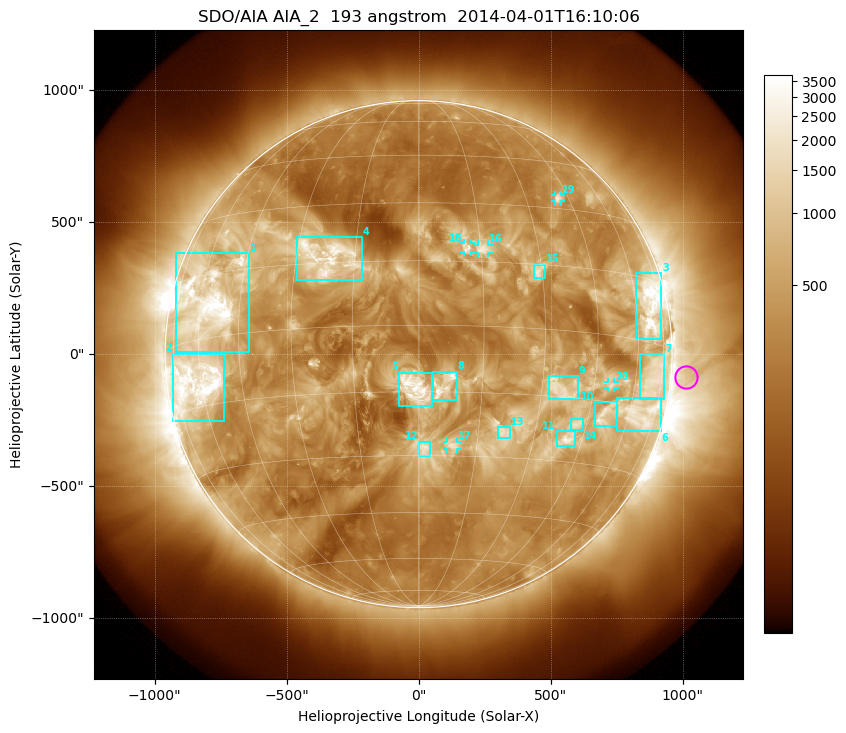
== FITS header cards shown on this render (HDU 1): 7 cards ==
TELESCOP= 'SDO/AIA'
INSTRUME= 'AIA_2'
WAVELNTH=                  193
WAVEUNIT= 'angstrom'
DATE-OBS= '2014-04-01T16:10:06.84'
CTYPE1  = 'HPLN-TAN'
CTYPE2  = 'HPLT-TAN'

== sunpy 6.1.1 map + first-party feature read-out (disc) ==
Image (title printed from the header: SDO/AIA AIA_2  193 angstrom  2014-04-01T16:10:06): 1024 x 1024 px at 2.4 arcsec/px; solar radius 960 arcsec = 400 px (full disc in frame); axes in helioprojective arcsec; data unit not stated in the header (colour bar unlabelled)
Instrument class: DISC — disc imager (sunpy class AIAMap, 193 A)
Bright regions (active regions / flare kernels): reference = the median radial profile (limb darkening/brightening removed); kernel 9 px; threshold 5 sigma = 932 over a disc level ~332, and >= 1.15x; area >= 12 px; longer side >= 10 px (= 24 arcsec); searched inside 0.97 R_sun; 24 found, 20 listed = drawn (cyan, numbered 1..; 5 of them under ~33 arcsec drawn as corner ticks so the feature stays visible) (cap 20 boxes per figure: the strongest are kept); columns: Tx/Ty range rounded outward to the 5 arcsec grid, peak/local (2 s.f.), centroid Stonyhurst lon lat
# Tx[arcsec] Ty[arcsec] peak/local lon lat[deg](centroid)
1 -920..-640 10..385 17 -57 +8
2 -930..-735 -255..5 16 -62 -9
3 820..920 55..310 12 +67 +8
4 -460..-215 280..445 8.7 -22 +17
5 -75..50 -200..-70 9.9 -1 -14
6 750..920 -295..-165 6.5 +66 -16
7 840..930 -170..0 5.1 +69 -8
8 50..145 -175..-65 7.9 +6 -14
9 495..605 -170..-85 4.7 +35 -13
10 670..750 -275..-180 7.1 +50 -18
11 520..595 -350..-290 6.6 +40 -25
12 0..45 -390..-330 5.5 +2 -28
13 300..350 -320..-275 4.2 +22 -24
14 575..625 -285..-245 5 +42 -21
15 435..480 285..340 5.1 +29 +13
16 225..265 385..415 4.8 +16 +18
17 105..150 -360..-330 4.6 +9 -27
18 170..200 385..420 4.7 +12 +18
19 515..540 575..605 6 +41 +33
20 715..745 -130..-105 5.4 +51 -11
Off-limb structures (1.02-1.3 R_sun): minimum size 162 px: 3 found; the strongest spans PA ~220..310 deg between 1.02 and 1.3 R_sun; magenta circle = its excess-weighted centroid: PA ~265 deg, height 1.06 R_sun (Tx ~1010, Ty ~-90 arcsec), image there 2.4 x the reference